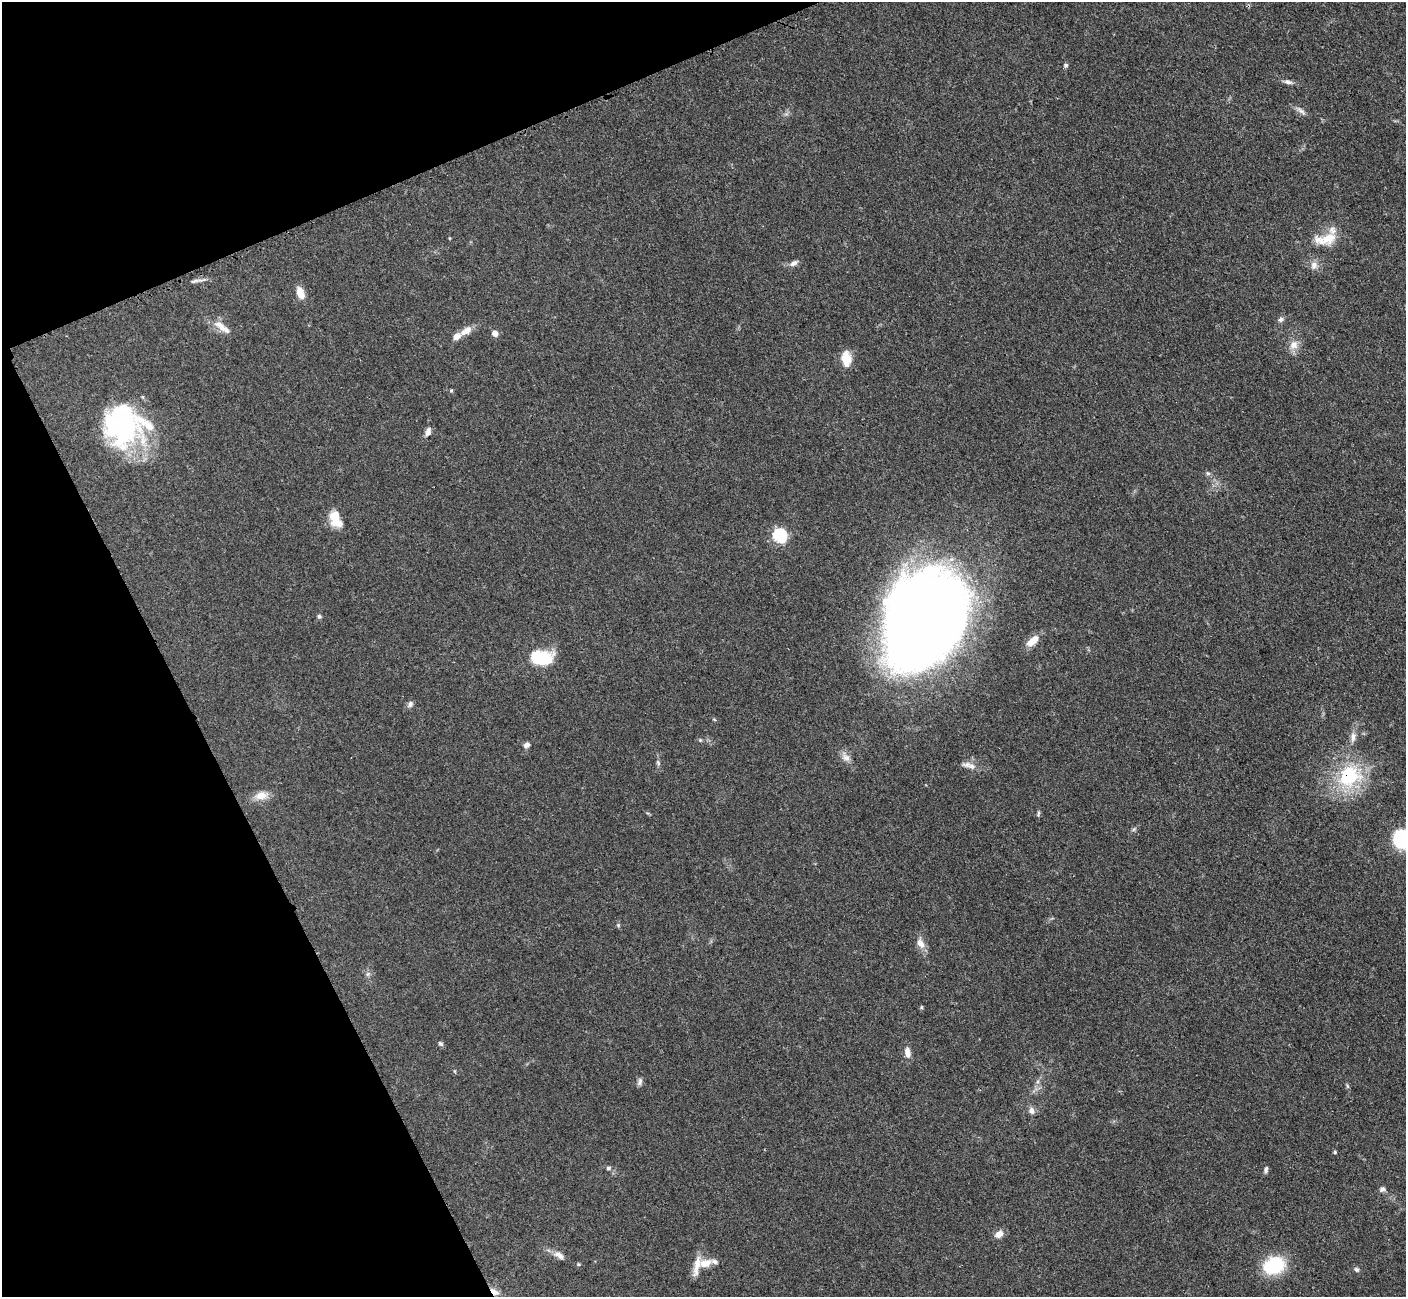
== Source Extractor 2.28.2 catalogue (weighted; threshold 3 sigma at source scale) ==
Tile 5 of 4 x 4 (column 1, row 2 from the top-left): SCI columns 17-1420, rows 2886-4180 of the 5647 x 5638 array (HDU 1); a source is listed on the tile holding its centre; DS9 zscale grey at full resolution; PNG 1408 x 1299 px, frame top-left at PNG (2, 2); no overlay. Shown black and unused: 21% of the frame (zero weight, under 3 of 4 exposures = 2% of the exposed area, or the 3 px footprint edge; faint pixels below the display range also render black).
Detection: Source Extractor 2.28.2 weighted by HDU 2 'WHT'; one run over the whole footprint, this tile lists its part. Background 0.0828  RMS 0.0058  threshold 0.0259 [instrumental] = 3 sigma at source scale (4.5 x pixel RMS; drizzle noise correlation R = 1.50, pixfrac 1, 0.05/0.05 arcsec/px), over >= 5 px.
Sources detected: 63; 5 inside a brighter listed object's ellipse — not listed separately; the other 58 listed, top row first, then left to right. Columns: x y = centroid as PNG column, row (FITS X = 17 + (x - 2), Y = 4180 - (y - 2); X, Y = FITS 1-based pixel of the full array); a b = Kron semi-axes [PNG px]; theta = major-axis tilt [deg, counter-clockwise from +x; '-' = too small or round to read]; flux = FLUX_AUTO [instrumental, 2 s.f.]
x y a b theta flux
1066 65 5 5 - 1
1288 82 12 6 -13 2.2
1301 110 16 5 -40 2.4
1329 238 27 17 5 14
794 263 11 7 30 2.4
1314 265 11 9 75 3.5
195 281 16 4 16 2.1
300 293 12 8 -70 6.9
1281 319 7 6 - 1.6
222 327 27 8 -38 6.3
466 331 18 9 34 5.4
495 333 7 6 - 3
1294 345 13 12 - 5.2
846 359 17 11 -81 9.4
451 390 5 4 - 0.67
121 426 49 39 -8 94
428 432 12 7 72 3
1208 473 7 5 -29 1.1
334 517 18 11 85 9.7
780 535 6 6 - 80
319 616 6 5 - 1.1
925 619 85 64 61 810
1033 641 17 8 42 6.9
540 657 16 10 -4 39
410 704 9 6 55 1.9
714 719 6 3 -20 0.6
1353 737 14 7 80 3.5
700 740 5 5 - 0.72
527 745 8 6 29 2.1
846 758 13 9 -37 3.7
658 763 8 5 -63 1.2
972 766 12 9 -14 4.1
1349 776 34 30 33 41
261 795 19 11 15 6.5
1038 813 8 4 81 0.94
1133 829 7 4 45 1
1403 839 20 18 5 41
618 925 5 4 - 0.74
920 943 15 9 -57 4.5
368 974 7 4 89 1.2
922 1007 6 4 -89 0.68
441 1044 7 5 -43 1.2
907 1052 14 7 -81 4.1
454 1071 5 3 - 0.56
1038 1081 6 4 72 1.2
640 1082 11 6 76 1.8
1347 1086 6 4 -71 0.84
1032 1111 10 7 -83 2.4
1335 1152 4 4 - 0.77
608 1168 6 6 - 1.3
1266 1170 9 5 79 1.5
1382 1189 7 7 - 1.8
999 1234 11 8 32 4.3
559 1255 15 8 -32 3.7
705 1263 18 11 12 7.3
1274 1265 20 15 19 34
1356 1269 7 6 - 1.3
494 1292 12 6 -39 4.3
Overlapping masked pixels (flux is a lower limit): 2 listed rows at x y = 1349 776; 494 1292
Isophote crosses this tile's border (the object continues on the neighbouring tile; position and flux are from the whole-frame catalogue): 1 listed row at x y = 1403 839